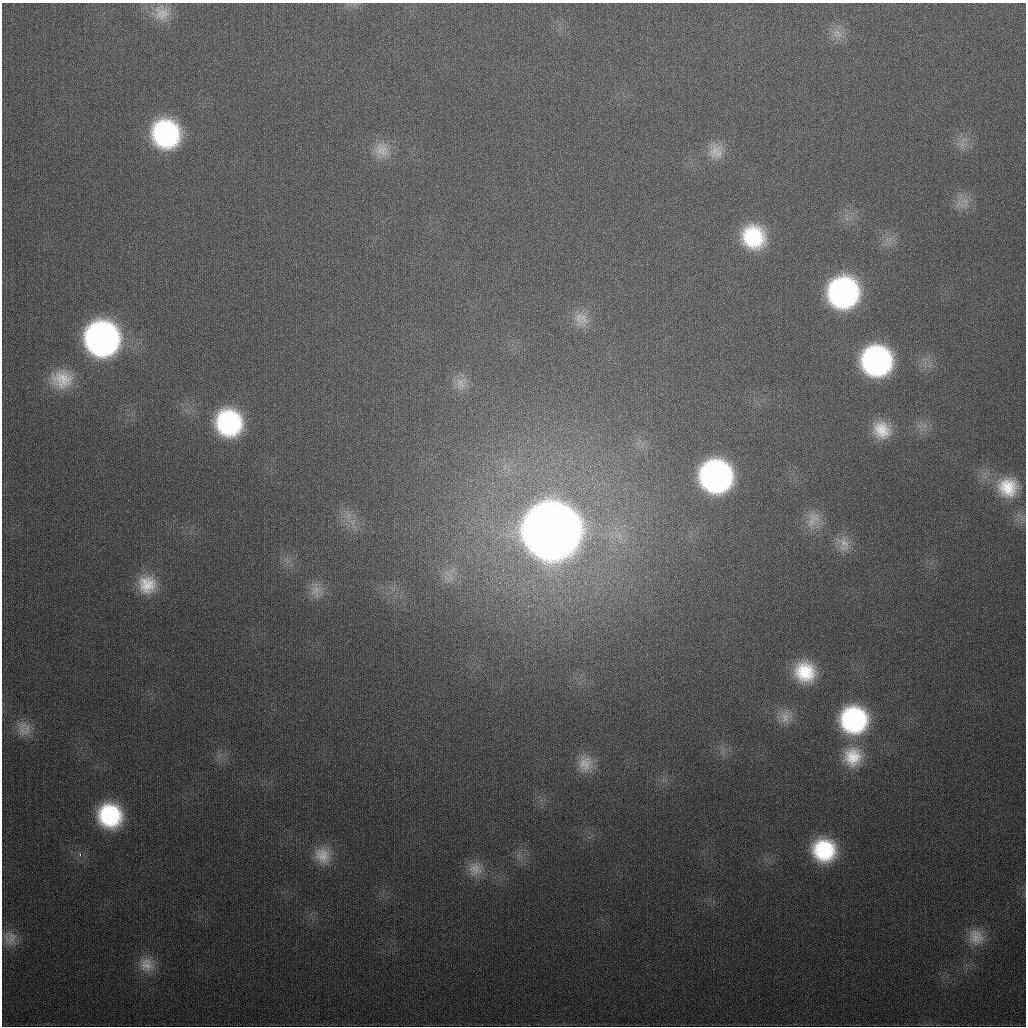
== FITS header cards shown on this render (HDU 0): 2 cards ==
NAXIS1  =                 1024
NAXIS2  =                 1024

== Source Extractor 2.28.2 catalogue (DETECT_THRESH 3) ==
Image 1024 x 1024 px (HDU 0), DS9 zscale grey, 1 PNG px = 1 image px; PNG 1028 x 1028 px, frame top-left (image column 1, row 1024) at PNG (2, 3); no overlay
Background 339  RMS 13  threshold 39.1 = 3 sigma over >= 5 px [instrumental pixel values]
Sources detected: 35; all 35 listed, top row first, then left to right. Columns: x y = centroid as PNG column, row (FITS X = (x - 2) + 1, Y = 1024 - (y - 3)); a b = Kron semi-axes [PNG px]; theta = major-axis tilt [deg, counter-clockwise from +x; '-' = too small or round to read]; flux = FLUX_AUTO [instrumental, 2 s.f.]
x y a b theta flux
162 13 23 18 -7 1.6e+04
837 32 10 6 17 5.0e+03
166 134 25 23 -63 1.5e+05
382 150 20 19 - 1.6e+04
714 151 24 13 52 1.4e+04
753 237 24 22 -52 6.1e+04
843 293 24 23 - 2.4e+05
579 317 16 11 84 1.0e+04
102 339 25 24 - 4.2e+05
876 361 23 23 - 2.3e+05
62 379 27 22 -10 2.6e+04
460 384 19 12 -76 1.0e+04
229 423 24 23 - 1.2e+05
882 430 22 19 -50 2.2e+04
716 476 24 23 - 3.2e+05
1008 487 24 23 - 3.1e+04
813 520 25 14 53 1.4e+04
551 531 28 27 - 6.5e+06
844 543 16 12 -45 1.1e+04
147 585 24 23 - 2.8e+04
316 590 14 13 - 1.0e+04
805 672 23 21 -43 4.1e+04
785 717 18 13 90 1.1e+04
854 720 25 24 - 1.4e+05
23 731 18 10 -62 1.0e+04
853 757 27 25 76 3.4e+04
585 763 23 20 -88 1.8e+04
110 815 22 21 - 8.5e+04
824 850 24 22 -29 7.2e+04
80 855 3 3 - 3.1e+03
322 855 23 19 -49 1.9e+04
475 869 20 17 -15 1.5e+04
976 937 22 19 -54 1.7e+04
10 938 18 16 79 1.1e+04
147 965 21 19 -60 1.7e+04